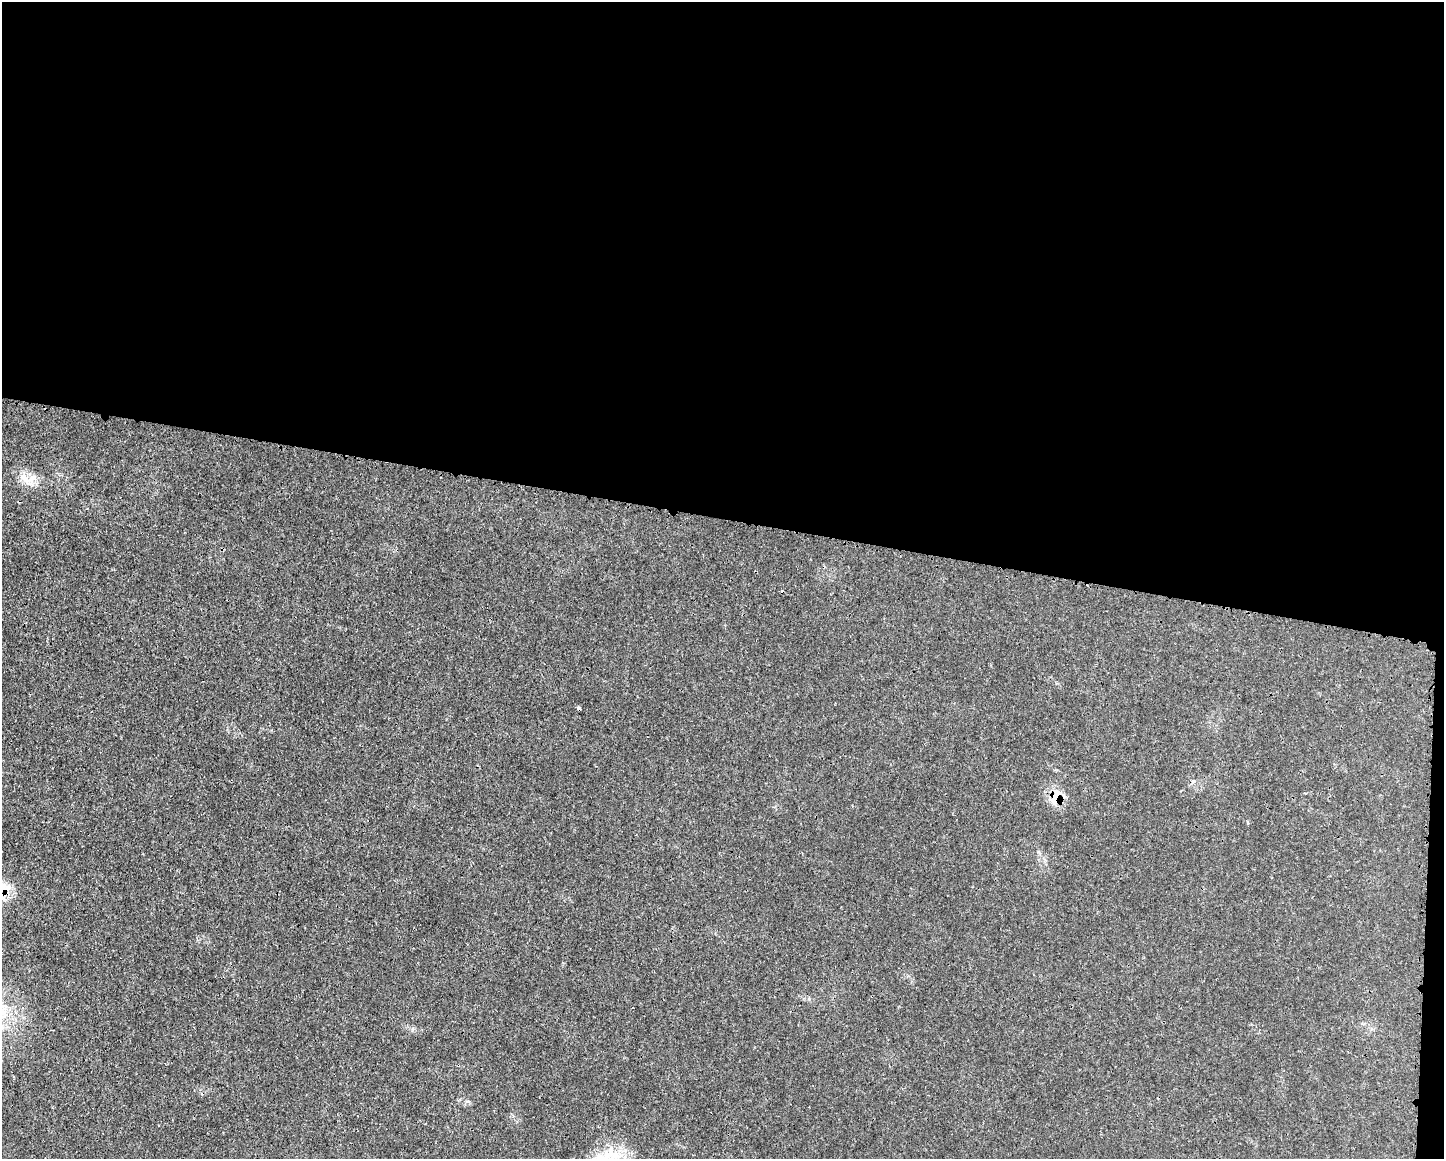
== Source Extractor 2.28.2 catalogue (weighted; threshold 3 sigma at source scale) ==
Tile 3 of 3 x 4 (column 3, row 1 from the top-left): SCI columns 3012-4453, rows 3483-4639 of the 4684 x 4651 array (HDU 1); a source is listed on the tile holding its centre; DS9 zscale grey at full resolution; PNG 1446 x 1161 px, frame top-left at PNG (2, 2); no overlay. Shown black and unused: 45% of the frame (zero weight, under 3 of 4 exposures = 1% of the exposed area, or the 3 px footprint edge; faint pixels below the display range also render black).
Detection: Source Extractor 2.28.2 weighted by HDU 2 'WHT'; one run over the whole footprint, this tile lists its part. Background 0.0218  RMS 0.0024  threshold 0.0109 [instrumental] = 3 sigma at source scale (4.5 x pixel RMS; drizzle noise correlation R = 1.50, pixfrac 1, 0.05/0.05 arcsec/px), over >= 5 px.
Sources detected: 5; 2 cosmic-ray / hot-pixel residue — not listed; the other 3 listed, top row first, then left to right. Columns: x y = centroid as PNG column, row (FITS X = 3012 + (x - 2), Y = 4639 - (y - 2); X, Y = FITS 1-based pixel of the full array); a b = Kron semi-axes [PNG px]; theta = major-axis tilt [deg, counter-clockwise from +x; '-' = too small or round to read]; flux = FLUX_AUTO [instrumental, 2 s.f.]
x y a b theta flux
31 479 20 11 41 2.9
1305 793 3 3 - 0.22
1056 797 25 13 68 4.2
Overlapping masked pixels (flux is a lower limit): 1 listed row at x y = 1056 797